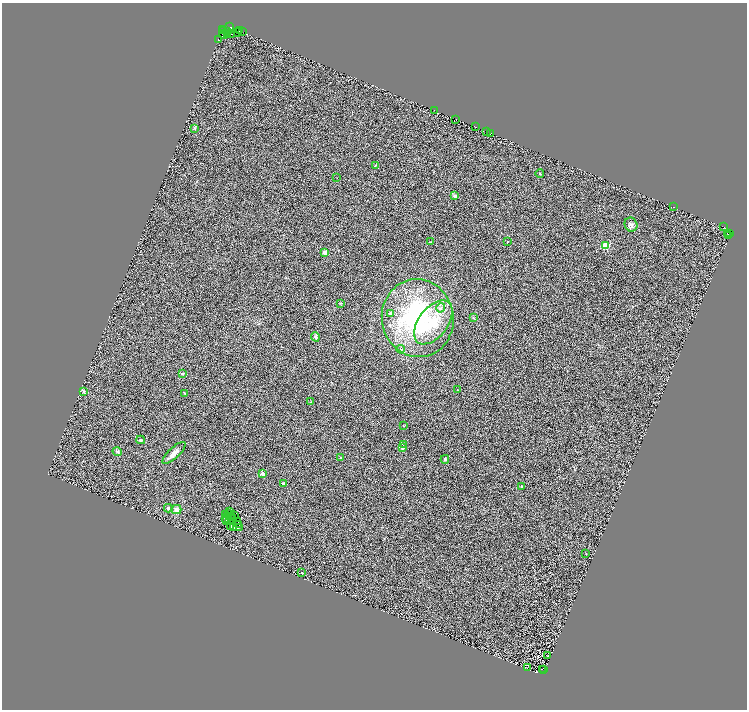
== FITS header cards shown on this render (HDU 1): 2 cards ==
NAXIS1  =                 1490
NAXIS2  =                 1415

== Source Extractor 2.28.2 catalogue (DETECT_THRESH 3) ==
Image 1490 x 1415 px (HDU 1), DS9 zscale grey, zoomed out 1/2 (1 PNG px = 2 x 2 image px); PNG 749 x 712 px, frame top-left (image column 2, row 1414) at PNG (2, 3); each listed source drawn as its Kron ellipse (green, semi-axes under 4 px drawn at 4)
Background 0.38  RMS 0.32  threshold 0.961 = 3 sigma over >= 5 px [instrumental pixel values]
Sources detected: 126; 49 cannot appear on this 1/2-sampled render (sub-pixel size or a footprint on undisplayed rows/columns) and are neither listed nor drawn; the other 77 listed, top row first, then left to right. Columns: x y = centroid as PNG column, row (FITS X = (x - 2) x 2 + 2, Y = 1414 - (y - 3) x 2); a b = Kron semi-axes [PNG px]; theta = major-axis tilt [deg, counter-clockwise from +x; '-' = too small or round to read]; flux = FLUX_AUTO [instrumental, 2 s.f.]
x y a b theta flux
230 26 2 1 - 1200
223 29 3 1 - 1200
239 30 2 1 - 1500
223 31 2 2 - 950
243 31 2 1 - 64
228 32 3 2 - 380
238 32 2 1 - 490
227 34 2 1 - 560
232 34 2 1 - 1200
223 35 4 2 - 330
218 39 2 1 - 560
434 110 2 1 - 100
456 120 3 1 - 560
475 127 2 1 - 90
195 128 4 3 - 58
487 132 2 2 - 820
490 133 2 1 - 510
375 166 4 2 - 40
540 174 4 3 - 55
337 178 2 1 - 19
455 196 2 2 - 480
673 207 2 2 - 270
631 225 7 6 - 190
724 227 2 2 - 200
727 233 2 1 - 41
729 234 2 1 - 82
728 235 2 2 - 250
430 242 3 2 - 49
507 242 2 2 - 44
605 246 3 3 - 4100
325 252 2 2 - 850
340 303 4 3 - 41
441 308 5 3 - 130
391 314 2 2 - 590
418 318 39 36 -80 9500
473 318 3 3 - 62
433 322 25 14 52 1900
315 337 5 4 - 110
401 349 4 3 - 71
183 374 3 2 - 44
457 390 2 2 - 20
84 391 4 4 - 80
185 393 3 2 - 40
311 402 3 2 - 22
403 426 2 2 - 43
141 440 4 3 - 120
403 444 2 2 - 45
403 448 3 3 - 100
117 452 5 3 - 110
174 453 15 5 44 420
340 458 2 2 - 120
445 459 4 4 - 84
262 474 2 2 - 870
283 483 3 2 - 140
521 486 2 2 - 110
168 508 4 3 - 110
176 510 5 4 - 220
230 511 2 1 - 9.1
229 514 2 1 - 19
226 515 3 1 - 35
234 515 2 1 - 3
231 516 2 1 - 1.9
233 518 2 1 - 25
226 519 2 1 - 19
230 520 2 1 - 30
227 521 2 1 - 22
238 521 2 1 - 2.5
238 525 4 3 - 50
231 526 3 1 - 16
234 527 2 1 - 5.9
239 527 3 1 - 34
586 554 2 1 - 28
301 573 3 3 - 44
548 656 2 1 - 24
527 668 2 1 - 24
542 669 3 1 - 27
544 670 2 1 - 93
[49 sub-pixel or undisplayed-footprint detections neither listed nor drawn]